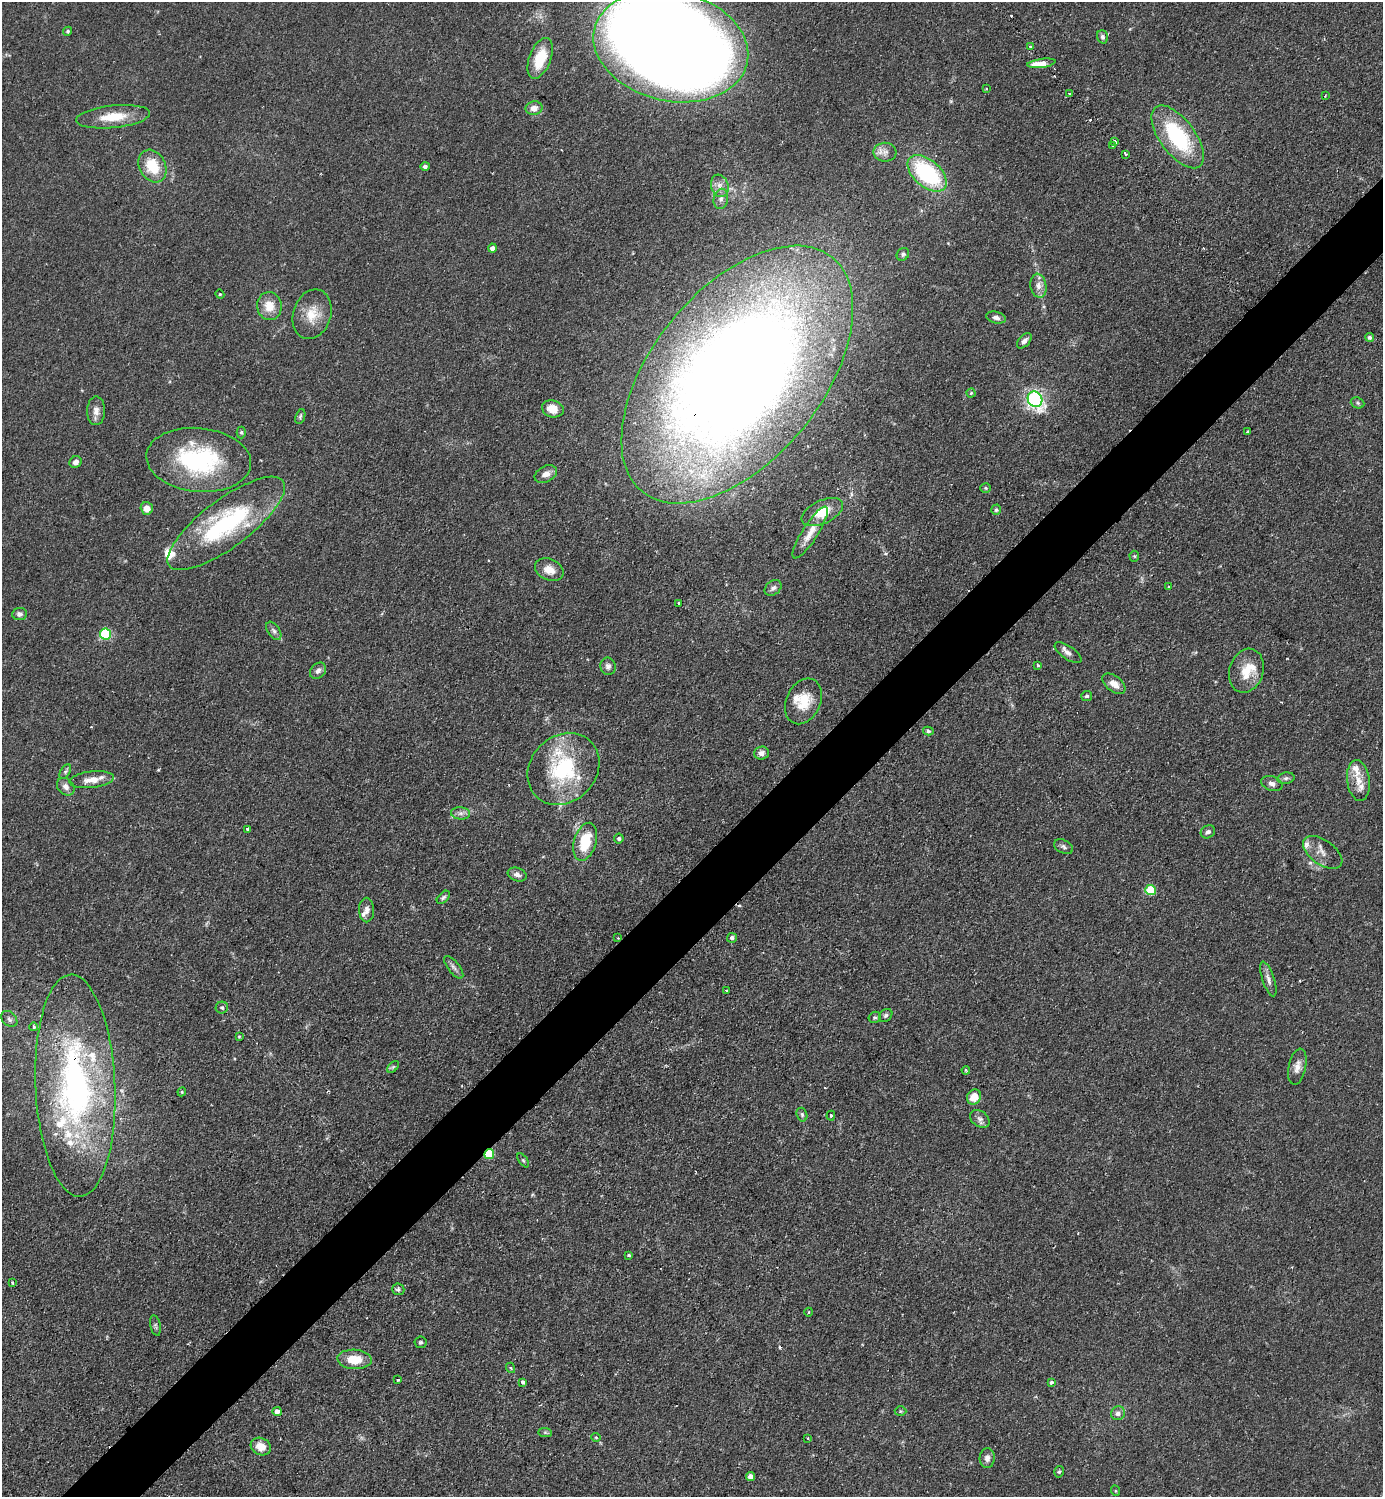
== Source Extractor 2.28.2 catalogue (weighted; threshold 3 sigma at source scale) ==
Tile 7 of 4 x 4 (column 3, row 2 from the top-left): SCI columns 2920-4300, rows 2993-4487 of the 5983 x 5984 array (HDU 1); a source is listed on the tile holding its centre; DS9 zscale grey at full resolution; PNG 1385 x 1499 px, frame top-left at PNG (2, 2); each listed source drawn as its Kron ellipse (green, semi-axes under 4 px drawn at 4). Shown black and unused: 5% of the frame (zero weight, under 2 of 3 exposures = <1% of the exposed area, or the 3 px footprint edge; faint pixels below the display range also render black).
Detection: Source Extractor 2.28.2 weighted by HDU 2 'WHT'; one run over the whole footprint, this tile lists its part. Background 0.0841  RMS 0.006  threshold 0.0271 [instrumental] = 3 sigma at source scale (4.5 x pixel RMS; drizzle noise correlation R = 1.50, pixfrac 1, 0.05/0.05 arcsec/px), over >= 5 px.
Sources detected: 149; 1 inside a brighter object's white glare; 5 cosmic-ray / hot-pixel residue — neither listed nor drawn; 15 inside a brighter listed object's ellipse — not listed separately; the other 128 listed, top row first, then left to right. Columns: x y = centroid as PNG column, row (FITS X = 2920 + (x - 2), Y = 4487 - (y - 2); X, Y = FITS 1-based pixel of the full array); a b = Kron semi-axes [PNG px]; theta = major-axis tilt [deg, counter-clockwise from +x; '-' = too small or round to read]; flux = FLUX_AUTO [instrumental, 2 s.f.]
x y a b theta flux
68 31 5 4 - 0.95
1102 37 6 5 - 1.7
671 46 78 55 -13 1700
1030 47 4 3 - 1
540 58 21 11 69 18
1041 63 14 4 8 9.2
986 89 4 2 - 0.42
1069 94 3 3 - 1.5
1325 96 3 2 - 0.5
534 108 8 7 - 4.6
113 117 37 11 6 16
1178 137 37 17 -53 55
1115 142 4 3 - 12
1113 146 3 3 - 1.6
885 152 11 9 1 4
1125 154 3 3 - 3.5
152 166 17 13 -62 18
425 166 5 4 - 1.7
927 173 23 13 -41 68
720 186 11 8 -71 3.8
721 199 10 7 80 2.5
492 248 4 4 - 2.6
903 254 7 5 48 1.3
1038 286 12 8 -79 4
220 294 4 4 - 0.58
269 306 14 12 -79 9.6
312 314 25 19 73 14
996 318 10 5 -13 2.4
1369 337 4 4 - 1.7
1024 341 9 5 48 2.2
737 375 151 85 51 1200
971 393 4 4 - 0.73
1035 399 8 7 - 140
1357 403 7 5 -21 1.1
553 409 11 8 -17 8.2
96 411 14 9 90 4.1
300 416 8 4 70 1.1
241 432 6 4 -90 0.97
1248 432 3 3 - 0.65
199 460 52 32 -6 69
75 462 6 5 - 3.1
546 474 12 8 26 4.3
986 488 5 5 - 0.97
147 508 6 6 - 5.7
996 510 5 4 - 1.1
822 512 22 11 25 15
226 523 71 24 37 77
810 533 30 8 58 7.9
1134 556 5 5 - 0.77
549 570 15 10 -25 6.8
1169 587 4 3 - 0.53
773 588 9 7 38 2.2
679 603 3 3 - 1.3
19 614 7 6 - 2.1
274 631 10 6 -56 2
106 634 5 5 - 50
1068 653 15 6 -34 2.8
1038 665 3 3 - 1.6
608 666 9 7 -79 2.3
318 671 9 7 45 2.6
1246 671 22 17 72 14
1114 684 13 7 -37 5.5
1087 696 5 5 - 1.3
803 701 24 17 65 15
928 731 5 4 - 0.95
761 753 7 6 - 2.6
563 769 39 33 45 52
65 772 8 4 59 1.3
1286 778 8 5 9 1.6
92 780 22 8 6 7.3
1358 781 20 11 -82 7.3
1272 783 11 7 -17 2.9
66 787 10 7 -45 3
460 813 9 6 -6 2.4
248 829 4 3 - 0.92
1208 832 7 6 - 1.8
619 838 5 5 - 1.2
585 842 19 11 73 21
1063 847 10 6 -26 1.9
1323 852 22 12 -35 6.6
517 875 10 6 -19 2.7
1151 890 5 5 - 27
443 897 8 4 45 1.3
366 910 12 7 -90 3.1
618 938 2 2 - 0.49
732 938 5 4 - 1.7
454 967 13 5 -52 2.4
1268 979 18 6 -72 3.1
726 990 3 2 - 1.1
222 1008 6 6 - 1.2
886 1015 7 6 - 1.5
875 1017 6 5 - 1.1
9 1019 9 6 -44 2
34 1027 4 4 - 1.9
239 1036 3 3 - 0.55
393 1067 7 4 44 0.96
1297 1067 18 8 78 4.8
966 1070 4 3 - 0.68
75 1086 111 40 -87 190
182 1092 4 4 - 0.74
974 1097 8 6 55 8
802 1115 7 5 -73 1.2
831 1116 5 4 - 0.82
980 1119 11 7 -37 2.6
489 1154 5 5 - 33
523 1160 8 4 -54 0.95
629 1255 3 3 - 1.2
12 1283 3 3 - 2
398 1289 6 6 - 1.3
809 1312 4 3 - 0.49
155 1325 10 5 -77 1.3
420 1342 6 5 - 1.2
354 1359 17 10 -3 13
511 1368 5 3 - 0.59
398 1380 3 3 - 0.95
523 1382 3 3 - 3
1052 1382 4 3 - 2.1
277 1411 4 4 - 3.5
900 1411 6 5 - 0.77
1118 1413 7 7 - 2.6
545 1432 7 4 -1 1.1
596 1437 4 4 - 0.61
808 1438 3 2 - 0.49
261 1447 10 8 -27 7.2
987 1458 10 7 88 2.9
1059 1472 6 4 73 1
750 1477 5 4 - 3.3
1116 1491 5 3 - 0.54
Overlapping masked pixels (flux is a lower limit): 3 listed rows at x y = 737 375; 75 1086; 489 1154
Isophote crosses this tile's border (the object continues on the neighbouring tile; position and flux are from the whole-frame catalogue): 1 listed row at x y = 671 46